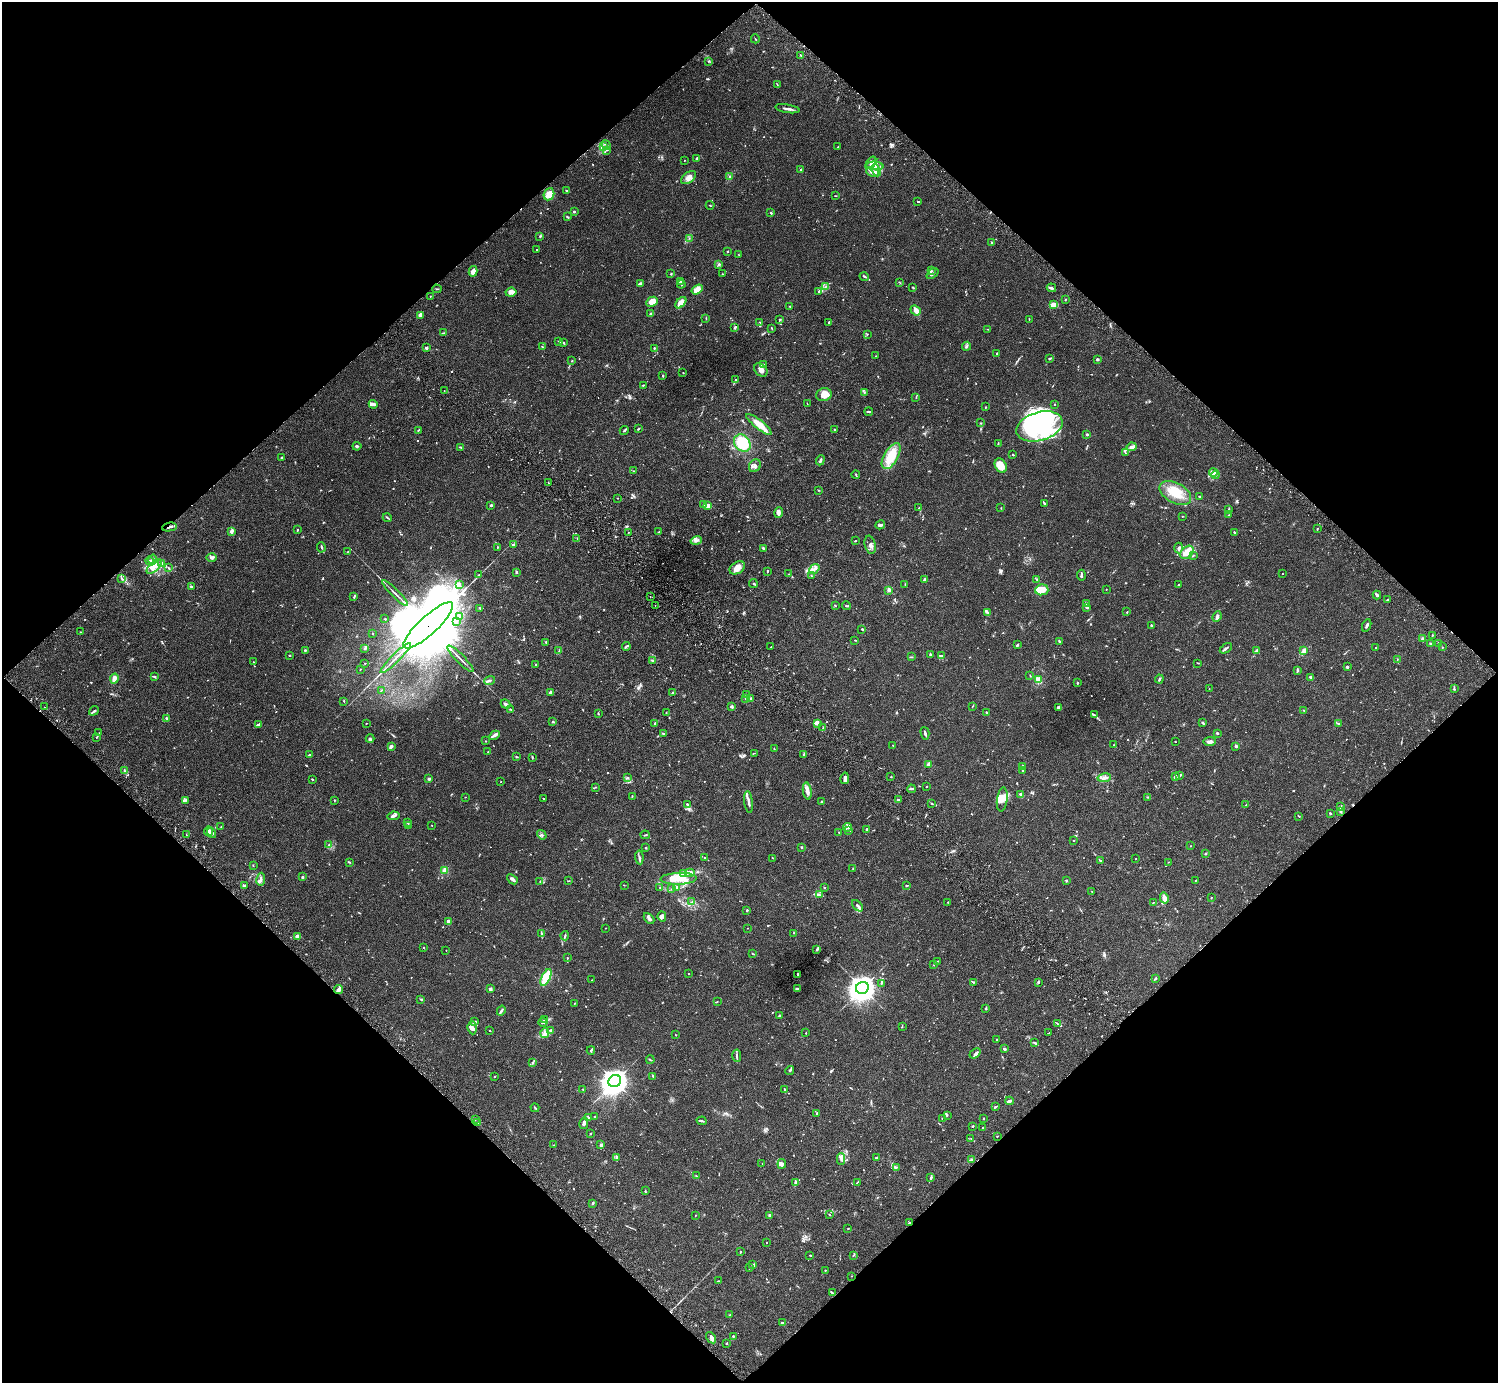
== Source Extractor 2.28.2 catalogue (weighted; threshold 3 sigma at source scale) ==
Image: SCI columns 45-6027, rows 206-5729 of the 6074 x 6074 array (HDU 1 of 3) = the unmasked area's bounding box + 8 px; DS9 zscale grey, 4 x 4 block average (1 PNG px = mean of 4 x 4 image px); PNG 1500 x 1385 px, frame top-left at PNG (2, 2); each listed source drawn as its Kron ellipse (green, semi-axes under 4 px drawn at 4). Shown black and unused: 50% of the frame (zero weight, under 3 of 6 exposures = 3% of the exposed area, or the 3 px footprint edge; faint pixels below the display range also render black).
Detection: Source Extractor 2.28.2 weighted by HDU 2 'WHT'. Background 0.0222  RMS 0.0021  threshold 0.00877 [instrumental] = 3 sigma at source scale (4.09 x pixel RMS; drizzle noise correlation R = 1.36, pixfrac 0.8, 0.05/0.05 arcsec/px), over >= 5 px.
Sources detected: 1035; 17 too faint to see at this stretch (4 x 4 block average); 10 inside a brighter object's white glare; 4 cosmic-ray / hot-pixel residue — neither listed nor drawn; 28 coinciding with a brighter row at this scale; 70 inside a brighter listed object's ellipse — not listed separately; of the other 906, all 500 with FLUX_AUTO >= 0.524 (the completeness limit of this list) listed and drawn (406 fainter detections not listed), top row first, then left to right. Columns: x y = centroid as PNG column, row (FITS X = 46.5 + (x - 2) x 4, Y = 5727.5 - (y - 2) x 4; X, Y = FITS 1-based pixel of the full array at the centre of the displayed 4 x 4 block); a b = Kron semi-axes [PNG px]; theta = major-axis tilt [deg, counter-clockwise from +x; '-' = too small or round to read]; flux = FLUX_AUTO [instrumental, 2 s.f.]
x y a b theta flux
755 39 4 2 - 0.86
800 55 3 2 - 1
708 61 3 2 - 0.92
777 85 2 2 - 0.66
787 109 12 2 -9 4.6
606 145 5 2 - 2
604 147 4 2 - 2.6
838 147 2 2 - 1.2
607 150 2 2 - 0.6
696 158 3 3 - 2.2
684 160 2 2 - 0.6
871 163 7 4 53 4.2
875 166 8 3 -4 5.7
801 169 2 2 - 2.9
876 170 6 3 -67 3.8
872 172 6 3 -21 4.2
729 176 4 2 - 1.1
689 177 8 5 37 7
567 190 3 2 - 1.3
549 194 6 5 - 15
835 196 3 2 - 0.59
918 202 3 2 - 0.84
710 205 4 2 - 0.69
574 211 2 2 - 5.6
771 213 3 2 - 1.1
567 217 4 2 - 1.2
540 236 3 2 - 0.93
689 238 2 2 - 0.62
991 243 2 2 - 0.87
537 249 2 2 - 0.68
727 251 2 2 - 1
739 255 3 2 - 0.61
719 264 3 2 - 1.7
473 271 5 4 - 7.1
931 271 4 2 - 1.7
671 274 2 2 - 0.63
722 274 2 2 - 0.74
932 274 7 2 39 2.2
864 276 5 2 - 1.1
680 281 3 2 - 3.7
899 282 2 2 - 0.54
640 283 3 2 - 2.7
681 284 4 2 - 1.5
826 286 3 2 - 0.98
913 287 3 2 - 0.95
1051 288 5 2 - 2.3
437 289 5 2 - 0.93
697 289 6 3 33 12
819 291 4 3 - 2.1
511 292 5 4 - 5.2
430 296 2 2 - 0.76
1065 300 3 2 - 0.94
652 302 6 4 27 16
681 303 7 3 46 13
1054 305 4 2 - 11
790 306 2 2 - 1.1
916 310 6 4 -40 8
650 314 3 2 - 1
420 315 4 4 - 2.8
706 318 3 2 - 0.71
779 319 3 2 - 0.7
1029 319 2 2 - 0.65
760 322 3 2 - 0.79
829 322 2 2 - 1.3
735 327 3 2 - 2.2
772 328 3 2 - 0.85
988 329 2 2 - 0.57
443 333 4 2 - 1.3
867 334 2 2 - 0.58
559 341 3 2 - 0.99
563 342 4 2 - 1.2
966 346 5 3 - 1.9
542 347 3 2 - 0.63
426 348 3 2 - 2.3
654 348 3 2 - 1.2
997 353 3 2 - 0.82
876 356 2 2 - 0.54
1049 358 4 2 - 1.5
1097 359 2 2 - 2.4
572 361 2 2 - 1
763 365 4 2 - 1.3
761 370 7 5 -46 7.4
683 373 2 2 - 0.77
663 375 3 2 - 1.1
735 380 2 2 - 0.91
643 385 2 2 - 0.96
444 391 2 2 - 1.1
864 392 2 2 - 0.73
824 395 8 6 15 14
916 397 3 2 - 0.82
373 404 4 3 - 2.9
807 404 2 2 - 0.8
1055 404 2 2 - 0.69
986 407 3 2 - 0.61
869 412 4 2 - 1.6
981 423 2 2 - 0.55
759 424 15 4 -38 18
1039 426 24 14 17 97
638 429 3 2 - 1.5
418 430 2 2 - 1.1
624 430 5 2 - 1.7
834 430 3 2 - 1.1
1087 434 2 2 - 4.2
742 443 9 7 -50 36
998 443 3 2 - 0.92
357 446 4 2 - 1.4
461 447 3 2 - 1.2
1131 447 5 2 - 4.7
1125 453 4 2 - 0.95
1013 455 2 2 - 1.8
891 456 14 7 60 34
282 457 3 2 - 2.9
820 460 5 2 - 2.4
755 466 7 5 54 4.7
1001 466 7 5 -63 17
634 471 3 2 - 0.91
1213 473 4 2 - 2.1
856 474 4 2 - 1
1215 475 4 2 - 1.3
548 483 2 2 - 1.1
819 490 2 2 - 0.76
1175 493 17 10 -29 27
1199 496 2 2 - 1.3
618 498 2 2 - 0.56
1044 503 4 2 - 1.7
704 504 4 3 - 1.9
491 505 2 2 - 6.5
708 506 4 3 - 6.8
919 508 3 2 - 1.6
1001 508 2 2 - 0.54
1229 509 3 2 - 1
779 512 5 3 - 2.7
1229 515 2 2 - 1
1182 516 2 2 - 0.62
387 518 4 2 - 1.4
880 525 5 3 - 2.4
169 527 7 2 9 3.5
1317 529 3 2 - 0.6
297 530 2 2 - 1.1
231 531 3 2 - 5.8
659 531 2 2 - 0.62
629 532 2 2 - 0.59
1234 532 2 2 - 1.4
577 538 3 2 - 0.74
696 540 6 3 15 4.1
855 541 2 2 - 0.87
513 545 2 2 - 3.4
870 545 9 5 -77 4.6
321 547 5 2 - 1.8
497 547 3 2 - 0.56
763 548 3 2 - 1.3
1179 548 5 3 - 3.2
348 551 3 2 - 0.71
1187 552 7 5 42 16
1193 556 3 2 - 0.79
212 557 5 4 - 3
153 559 5 3 - 2.2
150 561 5 3 - 2.8
161 564 2 2 - 0.82
154 566 10 4 45 8
168 568 3 2 - 0.95
737 568 8 5 34 8.9
814 569 6 3 37 3.4
767 571 2 2 - 1.2
516 572 4 2 - 1.6
789 574 2 2 - 0.61
1282 574 2 2 - 0.6
478 575 3 2 - 0.71
1081 575 5 2 - 2.6
811 576 2 2 - 0.72
121 578 3 2 - 1.1
925 579 4 2 - 1.6
1037 579 2 2 - 1.8
753 583 4 2 - 1.2
905 584 2 2 - 0.53
460 585 4 2 - 1.7
1179 585 3 2 - 1.4
192 587 3 2 - 1.7
1106 589 2 2 - 0.53
889 590 2 2 - 25
1042 590 6 5 - 18
395 593 17 2 -45 4.5
1377 595 4 3 - 1.7
650 596 2 2 - 0.59
354 597 4 2 - 0.99
1387 600 3 2 - 1.4
1086 604 3 2 - 4.2
655 605 2 2 - 0.6
835 605 3 2 - 0.81
846 606 4 2 - 1.2
480 608 4 2 - 1
1087 608 2 2 - 1.4
987 612 4 2 - 1
1127 612 2 2 - 0.77
1217 616 5 3 - 3.1
459 617 2 2 - 2.3
385 619 2 2 - 1.3
456 621 2 2 - 0.53
428 625 32 9 43 23000
1151 625 2 2 - 1.3
1367 626 6 2 65 2.9
862 629 3 2 - 1
80 632 2 2 - 0.76
372 633 3 2 - 0.58
1432 635 2 2 - 0.99
1422 638 3 2 - 1.6
855 640 3 2 - 0.57
1059 641 4 2 - 1.3
546 642 2 2 - 0.93
1431 643 3 2 - 0.63
1438 643 2 2 - 2
1017 645 3 2 - 2.2
626 647 4 2 - 1.3
771 647 2 2 - 0.61
1442 647 2 2 - 0.54
365 648 3 2 - 1.3
1226 648 7 2 32 2
1376 648 2 2 - 1.2
305 650 2 2 - 1.3
1256 650 3 2 - 1
559 651 3 2 - 0.62
1304 651 2 2 - 9.4
289 655 2 2 - 0.95
930 655 3 2 - 1.9
941 656 3 2 - 1.1
912 657 3 2 - 0.64
396 658 21 2 44 6.8
460 659 18 2 -45 4.4
1397 659 3 2 - 0.85
653 661 3 2 - 1.4
253 662 2 2 - 0.65
365 663 2 2 - 1.1
1198 663 3 2 - 0.56
536 664 2 2 - 1.9
1347 667 3 2 - 2.3
360 670 2 2 - 0.68
1297 670 4 3 - 1.5
1030 675 2 2 - 0.61
155 677 3 2 - 1.6
1311 677 4 2 - 2.5
114 679 5 3 - 5.4
1159 679 4 2 - 1.7
490 680 6 2 21 1.8
1039 680 4 3 - 3.9
1077 683 2 2 - 1.5
1209 689 2 2 - 0.66
1454 689 4 2 - 0.95
381 690 2 2 - 0.53
551 693 3 2 - 6.4
673 693 2 2 - 7.3
747 694 3 2 - 0.54
745 698 2 2 - 0.6
751 698 3 2 - 3.6
344 701 2 2 - 0.8
505 704 5 2 - 2.2
732 706 2 2 - 13
44 707 2 2 - 0.72
972 707 2 2 - 0.58
1058 708 4 3 - 3.8
510 709 2 2 - 0.57
1304 710 3 2 - 0.71
94 711 5 2 - 1.9
986 712 2 2 - 0.96
666 713 3 2 - 0.62
598 714 2 2 - 0.87
1094 715 4 2 - 1.6
166 718 2 2 - 1.4
553 722 2 2 - 1.4
366 723 2 2 - 0.78
655 723 3 2 - 1.1
818 723 3 2 - 3.5
1202 723 3 2 - 1.7
1338 723 2 2 - 0.65
258 724 3 2 - 2.4
823 727 3 2 - 0.74
99 733 4 2 - 0.88
925 733 6 2 -74 2.7
1217 733 2 2 - 1.7
663 734 3 2 - 1.5
494 735 5 3 - 4
96 737 3 2 - 0.67
370 739 4 3 - 1.6
486 741 2 2 - 0.64
1210 741 6 3 7 5.8
1175 742 2 2 - 0.6
893 745 2 2 - 0.74
1114 745 2 2 - 0.66
1236 746 2 2 - 4.5
391 747 4 3 - 2.7
774 749 3 2 - 0.8
488 752 2 2 - 0.6
754 753 2 2 - 0.54
309 755 2 2 - 1.2
804 755 4 2 - 1.3
516 757 3 2 - 1
532 757 3 2 - 0.94
929 764 2 2 - 23
1023 766 2 2 - 2
125 771 2 2 - 0.94
1023 771 2 2 - 0.95
1180 775 3 2 - 2.3
1175 776 3 2 - 3
628 777 3 2 - 1
891 777 2 2 - 0.58
845 778 5 2 - 5.4
1104 778 7 3 9 3.9
312 779 3 2 - 0.85
429 779 2 2 - 11
501 782 2 2 - 1.1
926 786 2 2 - 0.92
595 787 3 2 - 0.66
911 789 4 2 - 1.8
807 791 8 3 -80 6.7
1021 794 3 3 - 2
632 796 2 2 - 0.56
465 797 2 2 - 0.55
1148 797 2 2 - 0.69
543 799 2 2 - 0.59
1002 799 12 5 82 8.5
186 800 3 2 - 1.4
334 800 2 2 - 0.82
898 800 4 2 - 1.9
822 801 2 2 - 0.98
749 802 11 2 -83 3.8
932 803 3 2 - 0.94
687 804 3 2 - 1.7
1246 805 2 2 - 0.73
1340 807 2 2 - 0.68
1341 811 4 2 - 1.4
1330 813 3 2 - 1.1
393 816 6 3 7 3
1299 816 3 2 - 0.84
408 823 2 2 - 1.6
408 825 4 2 - 0.69
432 825 2 2 - 0.76
221 827 2 2 - 0.71
848 827 4 2 - 2.4
867 829 2 2 - 1.9
209 831 5 3 - 4.4
848 831 2 2 - 0.77
211 833 5 3 - 4.1
839 833 2 2 - 0.53
186 834 3 2 - 0.53
542 835 5 2 - 1.8
645 835 5 2 - 1.2
1074 840 2 2 - 1.1
329 845 3 2 - 0.61
1191 846 2 2 - 0.53
801 847 2 2 - 1.5
646 848 2 2 - 4.4
1205 854 3 2 - 1.1
639 857 7 2 -82 2.5
705 858 3 2 - 0.73
773 858 3 2 - 0.6
1136 859 2 2 - 0.72
1101 861 3 2 - 1.7
349 862 3 2 - 0.91
1168 862 2 2 - 0.62
253 865 2 2 - 0.82
853 868 2 2 - 0.69
445 870 2 2 - 38
689 872 5 2 - 5.5
684 873 2 2 - 1.3
303 877 3 2 - 2.3
261 879 6 2 81 3.5
512 879 6 2 -40 4.5
679 879 18 5 1 16
1066 880 2 2 - 1.6
1196 880 2 2 - 0.79
540 881 2 2 - 0.64
569 881 3 2 - 0.56
624 885 2 2 - 0.7
244 886 3 2 - 1.7
906 886 3 2 - 0.76
677 887 4 3 - 2
660 888 2 2 - 0.84
824 888 2 2 - 1
672 889 2 2 - 0.68
1092 891 2 2 - 0.53
819 895 4 2 - 1.9
1164 898 5 2 - 10
1211 898 2 2 - 1
692 902 2 2 - 0.98
948 902 2 2 - 0.74
1154 902 2 2 - 0.6
857 906 7 3 -47 2.8
747 910 2 2 - 1.3
662 916 5 4 - 3
649 918 6 3 -48 3.5
449 922 4 2 - 6.2
605 928 2 2 - 0.6
748 928 2 2 - 0.55
541 933 3 2 - 0.73
794 933 2 2 - 0.55
297 936 3 3 - 3.3
565 936 4 2 - 1.7
423 948 2 2 - 0.85
817 949 3 2 - 1.8
446 950 2 2 - 0.74
752 954 2 2 - 0.58
567 958 2 2 - 0.87
938 961 2 2 - 0.67
933 965 2 2 - 0.54
689 974 2 2 - 1
798 974 3 2 - 2
546 977 9 3 65 38
1156 978 3 2 - 1.1
592 980 2 2 - 0.69
974 982 2 2 - 0.88
1038 982 3 2 - 0.98
881 983 3 2 - 1.1
490 988 3 3 - 3.3
798 988 3 2 - 1.2
862 988 6 6 - 1500
339 989 5 2 - 7.4
421 999 2 2 - 0.83
717 1001 2 2 - 0.85
574 1003 2 2 - 0.73
986 1009 3 2 - 1
501 1011 5 3 - 2.3
780 1015 3 2 - 1.8
545 1019 3 2 - 1.1
475 1022 3 2 - 0.87
543 1022 4 2 - 2.4
1058 1024 4 2 - 1.1
902 1026 3 2 - 0.77
472 1028 7 4 -84 4.7
489 1030 2 2 - 0.65
551 1030 4 2 - 2.1
545 1033 5 3 - 3.4
806 1033 2 2 - 0.55
1049 1033 3 2 - 0.69
675 1035 2 2 - 0.56
997 1040 2 2 - 0.8
1035 1043 4 2 - 2
1004 1049 3 2 - 2
591 1050 4 2 - 1.7
975 1053 6 3 38 2.8
737 1056 6 2 -86 2.4
650 1060 4 2 - 0.8
533 1063 2 2 - 1.1
790 1070 4 2 - 1.2
653 1076 3 2 - 1.3
495 1077 2 2 - 0.62
615 1081 6 6 - 1500
583 1089 2 2 - 0.54
784 1090 2 2 - 0.69
1009 1101 4 2 - 5.2
995 1107 3 2 - 1.2
535 1108 4 2 - 1.1
817 1113 2 2 - 3.9
947 1115 2 2 - 0.88
595 1116 2 2 - 0.73
588 1117 4 2 - 1.3
942 1118 2 2 - 0.72
984 1118 2 2 - 0.88
475 1119 2 2 - 0.99
702 1121 5 2 - 1.5
477 1122 2 2 - 0.85
584 1123 6 3 77 3.8
973 1126 2 2 - 1.2
983 1127 2 2 - 0.54
591 1133 3 2 - 0.75
997 1136 2 2 - 0.83
971 1138 2 2 - 0.58
554 1145 2 2 - 0.58
601 1145 2 2 - 12
617 1157 3 2 - 0.87
876 1158 2 2 - 1.3
841 1159 6 3 -88 3.3
972 1159 4 2 - 1.2
762 1164 2 2 - 0.62
782 1164 5 3 - 3.6
896 1167 2 2 - 0.52
696 1176 3 2 - 0.76
931 1177 3 2 - 1.3
857 1182 3 2 - 0.83
795 1183 4 2 - 1.9
645 1191 3 2 - 0.89
593 1203 3 2 - 1.1
829 1214 2 2 - 0.67
695 1215 2 2 - 0.57
770 1215 3 2 - 2
909 1223 2 2 - 1
848 1228 2 2 - 0.67
767 1242 2 2 - 0.53
741 1252 2 2 - 0.82
810 1255 2 2 - 1
853 1255 3 2 - 1
753 1265 4 2 - 1.3
749 1268 2 2 - 0.61
825 1270 2 2 - 0.73
851 1276 2 2 - 0.73
718 1281 2 2 - 0.87
832 1293 4 2 - 1.1
730 1315 2 2 - 0.67
782 1323 2 2 - 2.3
733 1336 2 2 - 1.2
711 1338 6 3 -56 4.4
727 1344 2 2 - 0.7
Overlapping masked pixels (flux is a lower limit): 3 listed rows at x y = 169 527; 428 625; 909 1223
Diffuse or blended objects may show on this block-average render without a row.